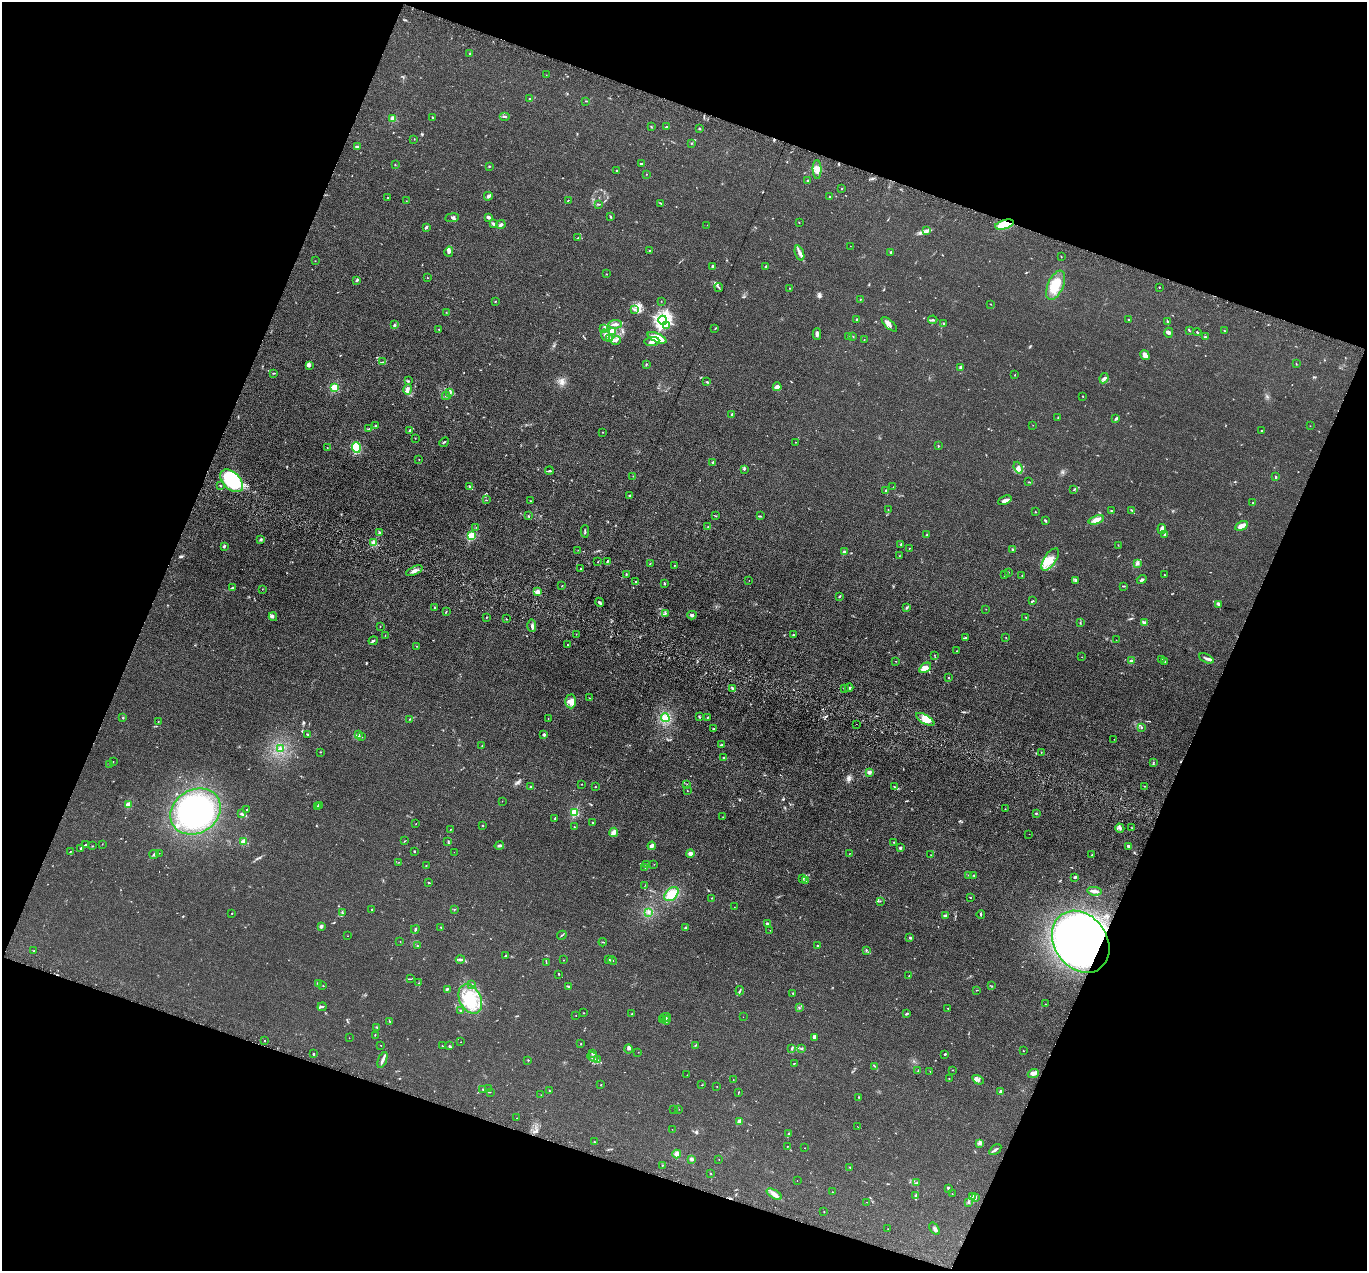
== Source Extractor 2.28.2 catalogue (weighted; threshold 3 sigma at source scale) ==
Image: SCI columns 28-5486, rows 341-5414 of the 5516 x 5626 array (HDU 1 of 3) = the unmasked area's bounding box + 8 px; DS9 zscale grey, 4 x 4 block average (1 PNG px = mean of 4 x 4 image px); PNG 1369 x 1273 px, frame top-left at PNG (2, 2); each listed source drawn as its Kron ellipse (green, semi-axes under 4 px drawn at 4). Shown black and unused: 40% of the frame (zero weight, under 3 of 5 exposures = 4% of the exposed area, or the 3 px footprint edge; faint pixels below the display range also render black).
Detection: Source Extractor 2.28.2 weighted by HDU 2 'WHT'. Background 0.0393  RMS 0.0042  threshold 0.0189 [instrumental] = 3 sigma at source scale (4.5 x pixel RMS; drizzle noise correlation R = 1.50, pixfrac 1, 0.05/0.05 arcsec/px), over >= 5 px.
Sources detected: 518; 2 too faint to see at this stretch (4 x 4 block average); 9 inside a brighter object's white glare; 3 cosmic-ray / hot-pixel residue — neither listed nor drawn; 14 coinciding with a brighter row at this scale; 30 inside a brighter listed object's ellipse — not listed separately; the other 460 listed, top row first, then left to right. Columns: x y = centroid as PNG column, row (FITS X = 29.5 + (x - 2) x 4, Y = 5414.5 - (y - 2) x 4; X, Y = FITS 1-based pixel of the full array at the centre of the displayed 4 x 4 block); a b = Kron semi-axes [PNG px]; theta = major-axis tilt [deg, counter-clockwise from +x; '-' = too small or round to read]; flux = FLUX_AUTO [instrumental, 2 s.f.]
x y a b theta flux
470 54 3 2 - 1.8
546 75 2 2 - 0.61
530 99 2 2 - 3.5
586 101 2 2 - 1.5
504 116 5 2 - 3.8
432 117 2 2 - 1.4
393 119 2 2 - 20
651 127 2 2 - 1.2
666 127 3 2 - 1.3
699 129 3 2 - 2
414 139 2 2 - 1
692 143 2 2 - 0.93
358 147 4 3 - 6.4
641 164 3 2 - 1.9
395 165 2 2 - 1.2
489 166 3 2 - 1.7
817 169 9 4 -89 16
617 170 2 2 - 1.3
646 174 2 2 - 0.68
807 180 2 2 - 1.5
842 189 2 2 - 1.1
488 196 4 2 - 8.5
830 197 2 2 - 0.97
388 198 2 2 - 0.95
568 200 3 2 - 1.3
406 201 2 2 - 0.76
661 203 2 2 - 1.5
599 204 3 2 - 1.6
488 217 3 2 - 8.8
610 217 3 2 - 1.7
452 218 7 2 6 4.1
799 222 2 2 - 0.83
494 224 4 3 - 3.9
501 225 5 3 - 5.6
707 225 2 2 - 0.48
1005 225 10 4 16 86
426 227 3 2 - 3.8
926 230 2 2 - 2
578 238 3 2 - 1.6
850 246 2 2 - 0.44
650 250 3 2 - 1.4
449 252 5 3 - 7
891 252 3 2 - 3.7
799 253 8 3 -70 8
1061 257 2 2 - 0.97
315 261 2 2 - 0.79
712 266 3 2 - 2.9
766 267 3 2 - 2.4
606 274 2 2 - 0.79
427 278 2 2 - 0.78
357 280 4 2 - 3.3
1056 285 16 7 66 53
719 287 4 2 - 3
1159 287 2 2 - 1.2
790 288 2 2 - 0.89
860 299 2 2 - 0.86
495 301 2 2 - 1.4
661 301 2 2 - 0.65
991 304 2 2 - 1.1
634 309 2 2 - 1.8
446 312 2 2 - 0.71
856 319 3 2 - 2
663 320 4 4 - 400
933 320 4 2 - 4.1
1128 320 2 2 - 1.3
1167 322 2 2 - 1.7
944 323 2 2 - 2
615 324 7 2 5 7.1
889 324 10 4 -43 9.4
394 325 3 2 - 3.3
666 326 3 3 - 11
603 328 3 2 - 3.2
439 329 2 2 - 0.7
715 329 2 2 - 0.99
1189 330 2 2 - 1.1
612 331 3 3 - 5.7
1225 331 2 2 - 0.55
1197 332 4 2 - 1.8
1169 333 5 3 - 4.1
817 334 5 2 - 7.5
605 335 6 3 -70 8.9
848 336 2 2 - 1.3
853 336 2 2 - 1.1
1205 337 4 2 - 2.1
657 338 10 4 -23 41
609 339 2 2 - 2.3
616 340 5 3 - 5.2
864 340 2 2 - 0.96
652 341 7 4 4 11
1145 355 5 2 - 16
383 362 3 2 - 1.4
646 364 2 2 - 1.5
1296 364 2 2 - 1.1
309 366 3 3 - 3.8
960 367 4 2 - 3.6
273 373 3 2 - 1.4
1015 375 2 2 - 0.95
1104 378 5 3 - 5.4
409 381 2 2 - 1.5
707 382 3 2 - 2.1
334 387 2 2 - 52
777 387 4 3 - 9.6
408 389 5 3 - 8
450 392 3 2 - 3.5
446 396 4 2 - 2.7
1083 396 2 2 - 1.2
732 414 3 2 - 2.8
1058 417 3 2 - 1.9
1116 419 3 2 - 4.5
1033 425 2 2 - 0.52
375 426 2 2 - 2.5
1310 426 2 2 - 0.58
369 429 2 2 - 0.88
410 430 4 2 - 2.7
1261 431 2 2 - 1.4
603 432 2 2 - 0.92
415 438 2 2 - 0.76
444 442 5 2 - 2.3
795 442 2 2 - 0.75
938 445 3 2 - 1.3
356 447 5 4 - 70
327 448 2 2 - 0.67
419 459 2 2 - 0.51
712 462 2 2 - 2.2
1018 468 6 3 -71 7.5
744 469 3 2 - 2.2
549 471 4 2 - 2.1
633 476 2 2 - 0.81
1276 477 3 2 - 2.5
232 481 14 8 -44 210
1029 482 3 2 - 1.2
220 486 2 2 - 1.5
469 486 2 2 - 1.3
893 487 2 2 - 0.54
1074 490 2 2 - 0.8
886 491 3 2 - 5.2
630 495 3 2 - 4.1
486 500 2 2 - 1
1005 500 7 3 23 10
530 501 2 2 - 1.1
1253 503 2 2 - 1.7
888 510 2 2 - 0.75
1132 510 4 2 - 1.5
1111 511 2 2 - 2.8
1035 512 2 2 - 1.2
529 516 2 2 - 1.9
716 516 2 2 - 1.3
760 516 3 2 - 2.3
1096 520 8 3 19 17
1045 521 3 2 - 3.1
708 526 2 2 - 0.78
1242 526 7 3 30 22
476 527 2 2 - 0.55
1162 529 5 2 - 14
585 531 6 2 88 2.7
379 533 3 2 - 2.3
1165 534 3 2 - 2.2
471 535 2 2 - 78
926 535 2 2 - 1.6
260 540 4 2 - 2.2
374 543 2 2 - 34
901 544 3 2 - 1.3
1118 545 2 2 - 0.72
224 546 3 2 - 2.5
909 548 2 2 - 0.92
1013 549 2 2 - 2.5
578 550 2 2 - 0.55
845 552 2 2 - 20
899 556 2 2 - 0.66
1050 559 13 6 55 29
598 562 2 2 - 0.68
607 562 4 2 - 3.3
650 563 2 2 - 0.98
1137 563 3 3 - 4.7
674 565 2 2 - 0.94
581 568 2 2 - 1.3
414 571 9 3 25 10
1008 572 2 2 - 1.9
626 574 2 2 - 1.3
1005 575 2 2 - 1.1
1022 575 2 2 - 1.6
1164 575 2 2 - 1.1
1076 580 3 2 - 3.2
1142 580 5 3 - 4.3
636 581 2 2 - 1.1
749 581 2 2 - 0.4
665 584 2 2 - 1.6
562 586 2 2 - 0.82
1124 586 2 2 - 1.3
232 588 4 2 - 3.3
262 589 2 2 - 0.64
537 592 2 2 - 26
839 597 3 2 - 2
1032 601 3 2 - 2.7
599 602 4 3 - 4.2
1218 605 4 2 - 2.7
434 607 2 2 - 1.7
907 607 3 2 - 2.4
986 609 2 2 - 0.78
446 611 2 2 - 0.98
665 613 2 2 - 1.5
692 615 4 3 - 5.6
273 617 4 2 - 3.2
486 617 2 2 - 1.2
1026 617 2 2 - 1.1
506 619 2 2 - 1.1
1080 623 2 2 - 1.3
1145 623 3 2 - 10
532 626 6 2 -88 5.3
380 627 2 2 - 0.71
576 634 2 2 - 0.74
385 635 2 2 - 0.72
793 635 2 2 - 2.3
1006 637 2 2 - 0.72
965 638 3 2 - 2.2
1116 640 2 2 - 0.62
373 641 5 2 - 4
568 645 2 2 - 1.2
417 646 2 2 - 1.1
957 651 2 2 - 1
934 655 2 2 - 0.79
1082 657 2 2 - 0.49
1206 658 8 2 -25 5.8
1161 659 2 2 - 0.57
896 661 2 2 - 0.72
1131 661 2 2 - 21
1165 661 2 2 - 1.2
925 668 6 4 32 14
948 677 2 2 - 1.1
849 688 4 2 - 2.7
732 689 4 3 - 4.4
844 689 2 2 - 2.4
589 698 2 2 - 0.56
571 701 7 5 -89 13
699 717 3 2 - 1.6
707 717 2 2 - 1.4
123 718 2 2 - 1.8
548 718 2 2 - 0.67
665 718 4 4 - 10
410 719 2 2 - 1.6
925 719 10 4 -30 22
158 721 2 2 - 1.2
856 724 2 2 - 0.44
1142 728 2 2 - 1.1
713 729 2 2 - 2
307 734 2 2 - 1.6
358 734 3 2 - 3.5
544 735 2 2 - 6.3
362 737 2 2 - 1
1114 739 2 2 - 0.43
482 745 2 2 - 0.75
722 745 3 2 - 1.8
280 749 2 2 - 2.8
321 752 2 2 - 1.1
1041 753 2 2 - 1.2
723 757 2 2 - 1.8
113 762 2 2 - 0.67
1153 762 2 2 - 0.73
110 764 3 2 - 2.1
869 772 2 2 - 8.6
582 784 2 2 - 0.97
687 785 2 2 - 1.2
530 786 2 2 - 0.85
894 786 3 2 - 2
1145 786 2 2 - 0.71
595 787 2 2 - 2.4
687 791 2 2 - 0.77
502 801 2 2 - 0.52
128 804 2 2 - 32
317 806 2 2 - 1.1
320 806 2 2 - 0.91
1005 809 2 2 - 0.91
247 810 2 2 - 1.5
195 811 26 21 31 420
574 813 2 2 - 130
1036 813 2 2 - 1.7
241 814 3 2 - 3.4
723 817 2 2 - 0.58
555 818 2 2 - 1.5
592 822 3 2 - 1.4
416 824 2 2 - 0.65
482 826 2 2 - 4.6
574 827 2 2 - 0.98
1120 828 5 2 - 3.7
1132 828 2 2 - 0.6
450 830 2 2 - 1.2
614 832 5 2 - 23
1029 834 2 2 - 0.85
405 841 2 2 - 0.73
448 841 3 2 - 1
243 842 2 2 - 36
894 842 2 2 - 1.5
102 844 2 2 - 0.63
85 845 3 2 - 2.3
92 846 2 2 - 0.81
499 846 5 2 - 3.9
652 846 4 2 - 14
1128 846 2 2 - 4.4
81 848 3 2 - 2.8
900 848 3 2 - 4.5
71 851 2 2 - 0.8
414 852 2 2 - 2.2
454 852 2 2 - 0.37
159 853 2 2 - 0.46
154 854 5 2 - 3.7
690 854 4 3 - 9
849 854 2 2 - 0.83
1092 854 2 2 - 1.2
931 855 2 2 - 0.99
399 862 2 2 - 0.78
646 864 2 2 - 2.1
654 864 2 2 - 0.48
426 865 2 2 - 1
645 868 2 2 - 0.65
968 875 2 2 - 0.42
974 875 3 2 - 2.1
1075 877 3 2 - 3.8
803 879 3 2 - 2.9
806 881 3 2 - 5
429 882 2 2 - 1.9
645 885 2 2 - 0.57
1094 891 7 3 -12 8.5
671 894 8 5 45 21
970 897 2 2 - 1.2
712 898 2 2 - 0.62
880 901 2 2 - 1.5
734 907 2 2 - 0.45
372 909 2 2 - 1.4
454 910 2 2 - 1.1
648 912 2 2 - 1.2
232 913 2 2 - 0.85
342 913 3 2 - 3.2
981 914 4 2 - 2.6
945 916 2 2 - 10
767 923 2 2 - 3.6
321 926 3 2 - 10
441 927 2 2 - 1.1
685 928 3 2 - 3.2
415 929 4 2 - 3.5
770 930 2 2 - 0.66
562 935 5 2 - 1.7
347 936 2 2 - 0.51
910 938 2 2 - 3.8
400 942 2 2 - 0.73
603 942 4 2 - 1.4
1081 942 33 26 -55 660
417 946 2 2 - 0.98
817 946 2 2 - 1.7
866 950 3 2 - 1.9
34 951 2 2 - 1.3
506 956 3 2 - 3.2
460 959 4 2 - 3.3
608 959 4 2 - 2.5
564 960 2 2 - 0.71
613 961 4 2 - 2.1
546 963 2 2 - 0.76
559 974 2 2 - 0.99
909 976 2 2 - 1.1
410 979 2 2 - 0.92
318 983 3 2 - 5.2
419 983 2 2 - 0.71
472 984 3 2 - 1.2
323 986 2 2 - 0.95
569 986 4 2 - 3
992 986 2 2 - 0.81
447 989 2 2 - 4.4
977 990 3 2 - 0.99
740 991 5 2 - 3.2
793 993 2 2 - 3.1
470 999 16 10 -63 76
1045 1004 2 2 - 0.65
322 1007 4 2 - 3.3
799 1008 2 2 - 1.5
948 1008 3 2 - 1.5
460 1010 2 2 - 1.2
583 1013 2 2 - 1.2
632 1014 2 2 - 2
906 1014 3 2 - 3.1
576 1015 2 2 - 0.67
665 1017 6 2 5 4.9
743 1017 2 2 - 0.49
662 1020 3 2 - 4.1
666 1020 4 3 - 4.6
390 1021 2 2 - 0.84
377 1027 2 2 - 0.99
375 1035 2 2 - 1.1
814 1037 4 3 - 4.5
349 1038 2 2 - 0.74
264 1041 2 2 - 1.1
461 1042 2 2 - 0.56
581 1044 2 2 - 1.1
381 1045 2 2 - 0.94
695 1045 2 2 - 1
442 1046 2 2 - 0.72
449 1046 2 2 - 2.1
802 1048 2 2 - 1.3
628 1049 5 2 - 6.9
791 1049 2 2 - 1
1023 1051 2 2 - 0.84
638 1052 2 2 - 0.5
313 1054 2 2 - 1.6
593 1054 3 2 - 2.4
945 1054 3 2 - 1.9
592 1057 5 2 - 4.1
383 1060 8 2 68 11
528 1060 2 2 - 1.6
597 1060 3 2 - 2.9
794 1063 3 2 - 1.2
875 1066 2 2 - 0.87
918 1070 2 2 - 1
953 1070 2 2 - 1
930 1071 2 2 - 0.61
1033 1073 5 3 - 9.6
687 1075 2 2 - 0.41
949 1079 2 2 - 0.67
733 1080 2 2 - 0.57
978 1080 6 3 -34 6.2
601 1085 2 2 - 2
702 1085 2 2 - 1.4
717 1086 2 2 - 0.57
483 1089 2 2 - 1.1
489 1089 2 2 - 0.8
550 1091 2 2 - 0.87
490 1092 2 2 - 0.66
738 1092 2 2 - 0.91
1000 1092 3 2 - 4.2
541 1095 2 2 - 0.51
859 1097 2 2 - 1.2
674 1109 2 2 - 0.39
679 1109 2 2 - 0.54
517 1118 2 2 - 0.53
739 1122 3 2 - 24
857 1126 2 2 - 0.53
672 1129 2 2 - 0.48
788 1134 3 2 - 2.3
594 1142 3 2 - 1.7
979 1143 3 2 - 3.2
787 1146 2 2 - 0.75
804 1148 2 2 - 0.41
995 1150 7 2 33 4.4
677 1154 4 4 - 8
691 1159 3 3 - 6.1
719 1160 2 2 - 0.47
662 1165 2 2 - 1.5
850 1167 3 2 - 1.5
711 1173 2 2 - 1.3
797 1181 2 2 - 0.98
916 1183 2 2 - 0.98
948 1188 2 2 - 11
832 1192 2 2 - 1.3
774 1194 8 3 -32 11
952 1194 2 2 - 0.55
916 1196 3 2 - 2.1
972 1196 3 2 - 3
975 1197 3 2 - 2.3
867 1202 2 2 - 0.5
969 1202 2 2 - 1.2
824 1212 2 2 - 0.7
888 1228 2 2 - 0.45
935 1229 7 2 -54 5.1
Overlapping masked pixels (flux is a lower limit): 2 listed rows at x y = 1005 225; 1081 942
Diffuse or blended objects may show on this block-average render without a row.